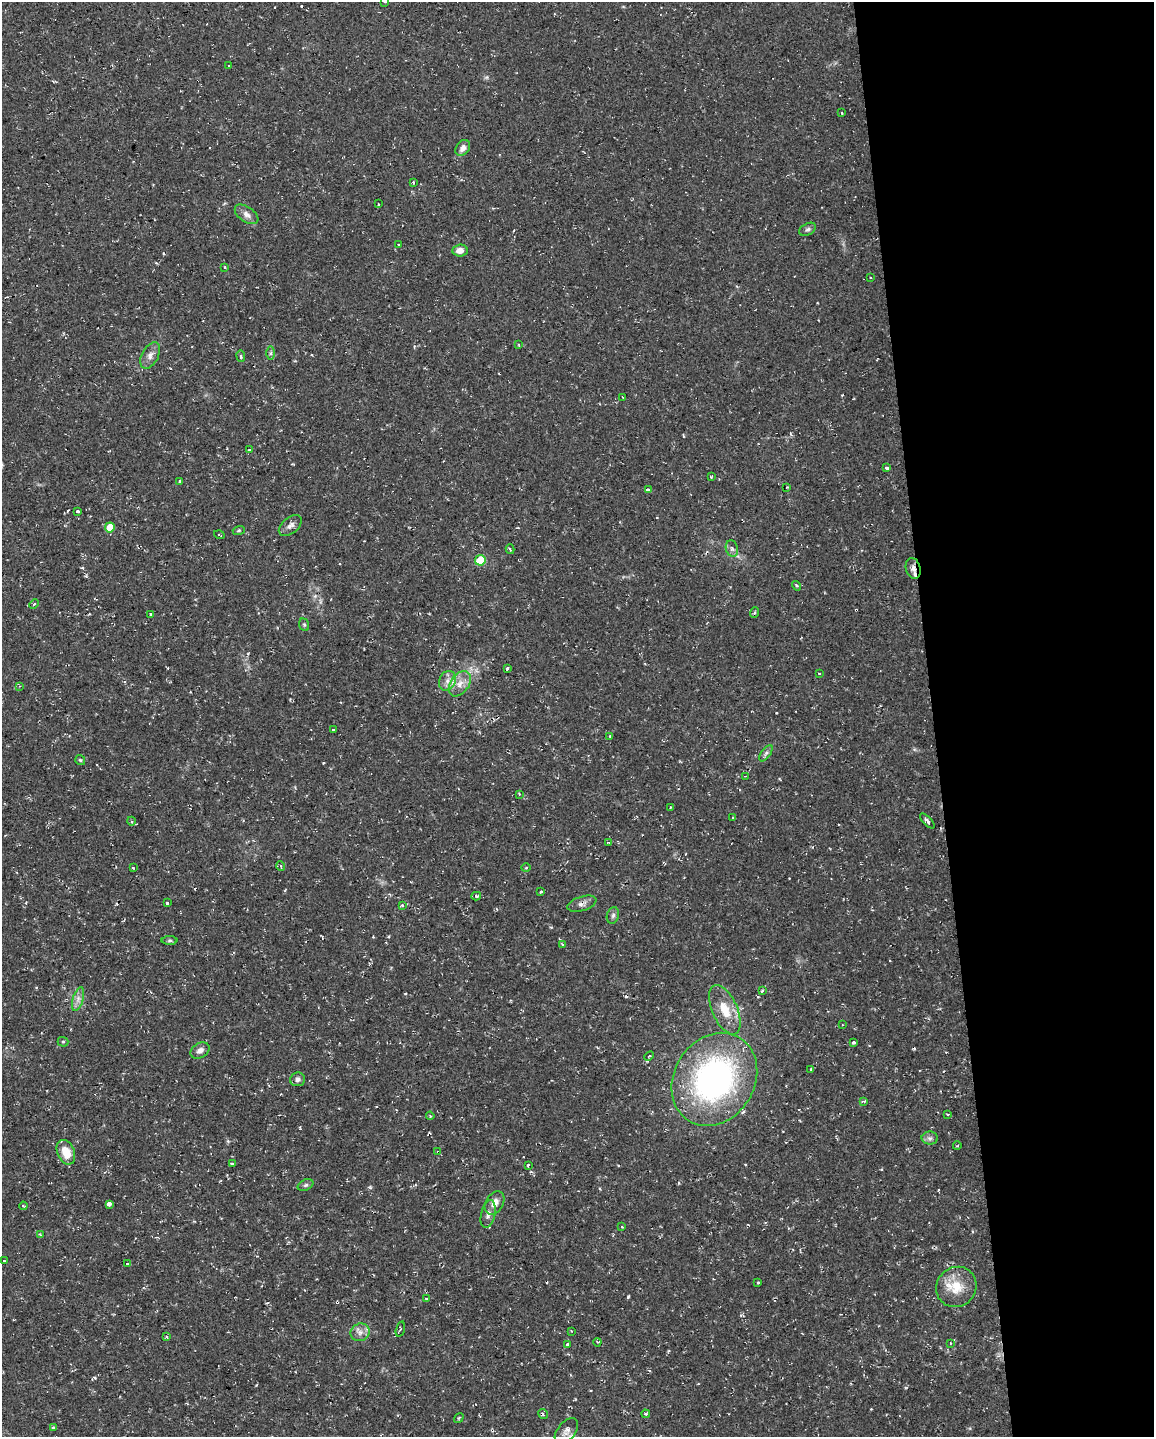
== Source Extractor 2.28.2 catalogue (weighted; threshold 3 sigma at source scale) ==
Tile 8 of 4 x 3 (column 4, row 2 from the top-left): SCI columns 3456-4607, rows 1484-2918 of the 4607 x 4367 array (HDU 1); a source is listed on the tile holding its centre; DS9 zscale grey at full resolution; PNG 1156 x 1439 px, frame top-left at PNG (2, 2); each listed source drawn as its Kron ellipse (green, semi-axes under 4 px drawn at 4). Shown black and unused: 19% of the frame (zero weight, under 2 of 3 exposures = <1% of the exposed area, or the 3 px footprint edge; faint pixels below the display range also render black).
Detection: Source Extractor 2.28.2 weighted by HDU 2 'WHT'; one run over the whole footprint, this tile lists its part. Background 0.0286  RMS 0.004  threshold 0.018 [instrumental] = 3 sigma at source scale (4.5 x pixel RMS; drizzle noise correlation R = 1.50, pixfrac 1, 0.0396/0.0396 arcsec/px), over >= 5 px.
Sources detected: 124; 15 cosmic-ray / hot-pixel residue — neither listed nor drawn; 1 inside a brighter listed object's ellipse — not listed separately; the other 108 listed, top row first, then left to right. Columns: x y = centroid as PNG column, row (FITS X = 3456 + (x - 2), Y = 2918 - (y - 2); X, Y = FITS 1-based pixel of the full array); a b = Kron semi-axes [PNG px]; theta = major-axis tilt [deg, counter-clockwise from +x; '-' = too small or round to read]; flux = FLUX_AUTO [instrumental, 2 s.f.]
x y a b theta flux
385 2 3 3 - 1.1
229 66 3 3 - 1.3
842 113 4 2 - 0.35
463 148 8 6 52 2.5
413 182 3 3 - 0.99
378 204 3 3 - 0.52
247 214 13 7 -35 2.4
808 229 9 6 28 0.97
399 244 3 3 - 1
460 250 7 6 - 2.8
225 267 3 2 - 0.46
870 278 3 2 - 0.55
518 344 4 3 - 0.44
271 353 7 4 90 0.82
150 355 14 8 63 2.6
241 356 6 3 -83 0.58
622 397 2 2 - 0.25
249 450 3 3 - 0.8
887 468 4 3 - 2
711 477 3 3 - 0.33
179 481 3 3 - 1.3
787 487 4 3 - 0.38
648 490 4 3 - 1.8
77 511 3 3 - 2.3
290 526 13 8 39 2
110 527 5 5 - 7.8
239 530 6 4 18 0.58
219 535 5 3 - 0.48
510 549 5 3 - 0.67
732 549 8 6 -73 1.3
480 560 5 5 - 15
913 568 11 7 -75 2.1
796 586 5 3 - 0.54
34 604 5 4 - 0.55
755 612 5 3 - 0.49
150 614 3 2 - 0.33
304 625 6 5 - 0.62
507 668 3 3 - 10
819 673 3 2 - 0.47
447 681 10 8 67 2.5
460 684 14 9 55 4
20 686 3 3 - 0.46
333 729 3 3 - 0.8
610 736 4 3 - 0.45
766 753 9 4 55 1
80 760 5 5 - 0.58
745 776 3 2 - 0.5
519 794 4 3 - 0.4
670 807 4 2 - 0.41
733 818 2 2 - 0.37
131 821 4 3 - 0.4
927 821 9 3 -46 1
609 842 3 2 - 0.36
281 866 5 3 - 0.37
133 868 3 2 - 0.41
526 868 5 3 - 0.39
541 892 3 3 - 0.93
476 896 5 4 - 0.72
167 903 3 3 - 0.77
582 904 15 7 17 2
402 905 3 3 - 0.77
613 915 8 6 73 1.1
170 941 8 4 0 0.75
562 944 4 3 - 0.43
762 990 3 3 - 1.3
78 999 12 5 73 2
725 1010 26 12 -66 9
842 1025 2 2 - 0.39
63 1042 5 5 - 0.53
854 1042 3 3 - 1.1
200 1050 10 7 31 2
649 1056 5 3 - 0.46
811 1069 4 3 - 0.44
297 1079 7 7 - 1.5
714 1079 49 40 58 120
864 1101 3 3 - 1.4
947 1114 3 3 - 0.7
430 1116 4 3 - 0.55
930 1138 8 6 0 1.4
957 1146 4 2 - 0.31
66 1152 13 8 -67 7.1
438 1152 4 3 - 0.9
233 1164 4 3 - 1.7
528 1165 3 3 - 0.51
306 1185 8 5 27 0.85
495 1203 13 8 60 3.3
109 1204 3 3 - 19
23 1206 4 3 - 0.54
488 1214 14 7 78 2.2
622 1227 3 3 - 0.48
40 1234 4 2 - 0.28
4 1261 3 3 - 0.81
127 1264 3 2 - 0.53
758 1282 3 3 - 1.4
956 1287 21 19 45 9.7
426 1298 4 3 - 0.33
400 1329 8 4 74 0.53
571 1331 4 2 - 0.28
360 1332 9 8 - 2.3
167 1337 3 3 - 1.2
597 1342 4 3 - 0.41
950 1343 3 2 - 0.27
568 1344 4 3 - 2.6
543 1414 5 3 - 0.52
646 1414 4 3 - 0.66
459 1418 5 3 - 0.46
53 1427 4 3 - 0.5
566 1431 15 9 53 2.7
Overlapping masked pixels (flux is a lower limit): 3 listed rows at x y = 913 568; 582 904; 438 1152
Isophote crosses this tile's border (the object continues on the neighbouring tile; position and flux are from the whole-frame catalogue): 1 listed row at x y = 385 2
Unlisted compact peaks at least as high as the median listed source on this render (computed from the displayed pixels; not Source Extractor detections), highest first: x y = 628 1297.